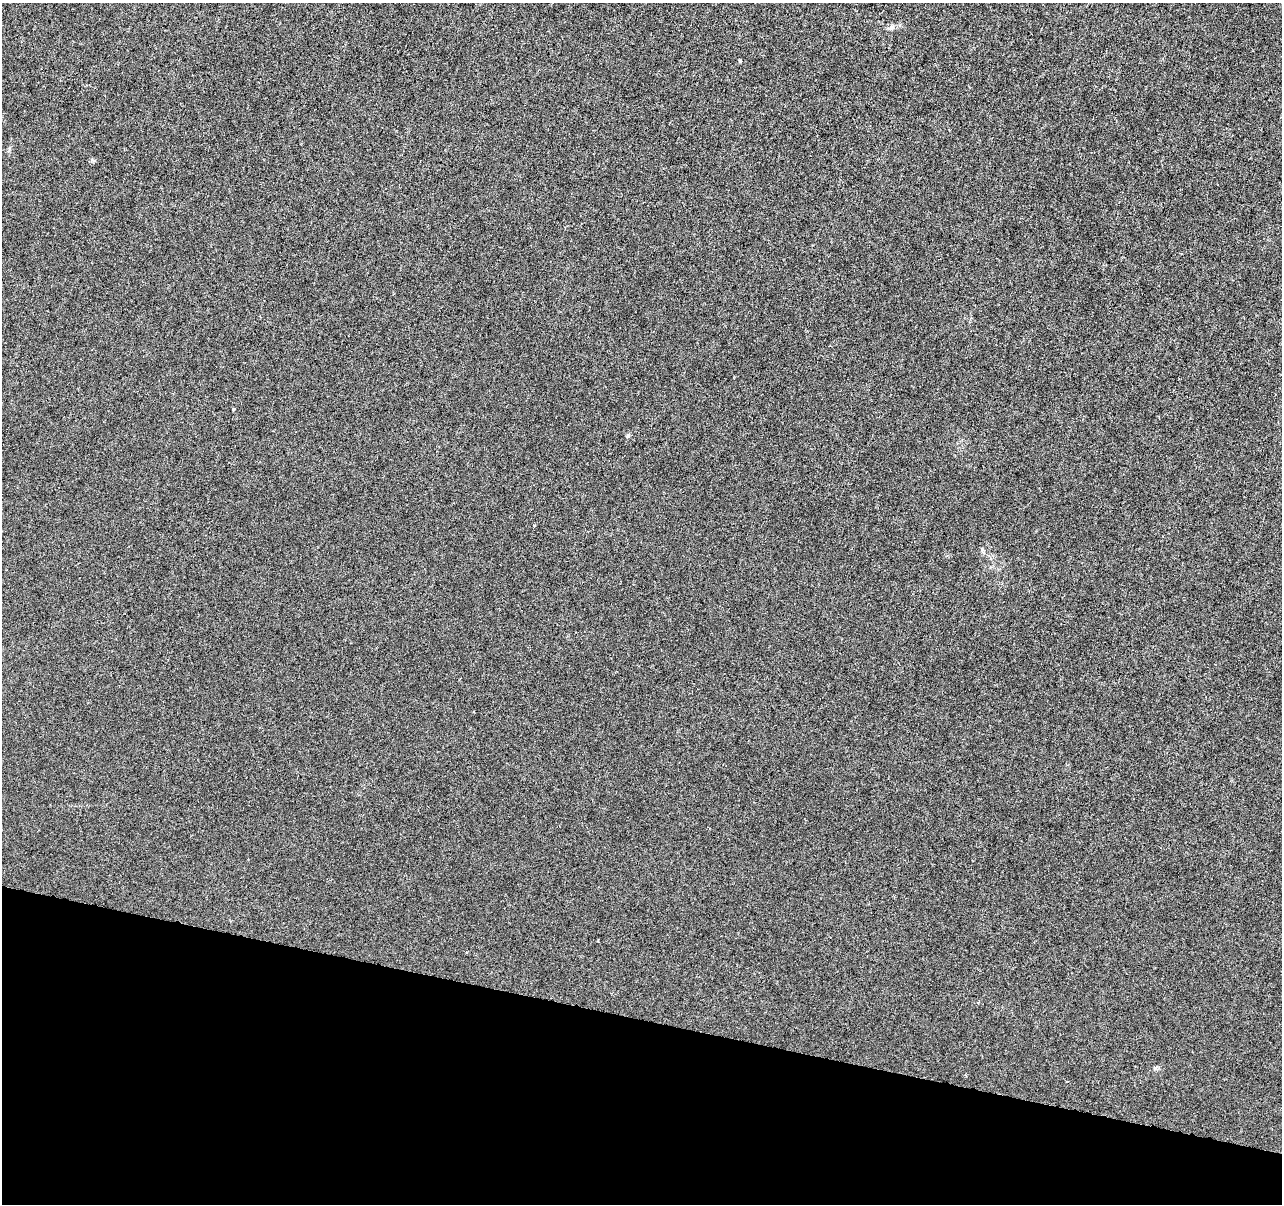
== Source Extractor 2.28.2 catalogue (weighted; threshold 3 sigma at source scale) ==
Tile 15 of 4 x 4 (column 3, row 4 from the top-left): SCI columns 2561-3840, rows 222-1423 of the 5128 x 5312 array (HDU 1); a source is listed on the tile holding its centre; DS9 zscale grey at full resolution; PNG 1284 x 1206 px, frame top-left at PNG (2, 3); no overlay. Shown black and unused: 15% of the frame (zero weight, under 3 of 6 exposures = <1% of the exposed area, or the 3 px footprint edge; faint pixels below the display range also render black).
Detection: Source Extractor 2.28.2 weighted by HDU 2 'WHT'; one run over the whole footprint, this tile lists its part. Background -1.32e-04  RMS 0.0013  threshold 0.00513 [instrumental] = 3 sigma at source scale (4.09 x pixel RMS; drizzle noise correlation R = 1.36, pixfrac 0.8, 0.0396/0.0396 arcsec/px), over >= 5 px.
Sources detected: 4; all 4 listed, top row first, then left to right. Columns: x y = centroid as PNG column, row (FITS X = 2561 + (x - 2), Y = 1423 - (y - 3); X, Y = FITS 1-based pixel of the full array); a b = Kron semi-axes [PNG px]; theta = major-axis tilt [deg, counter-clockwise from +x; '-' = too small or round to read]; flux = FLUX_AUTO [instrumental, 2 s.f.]
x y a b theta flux
892 27 7 5 53 0.26
740 61 4 3 - 0.2
234 409 3 3 - 0.17
628 435 5 5 - 0.17